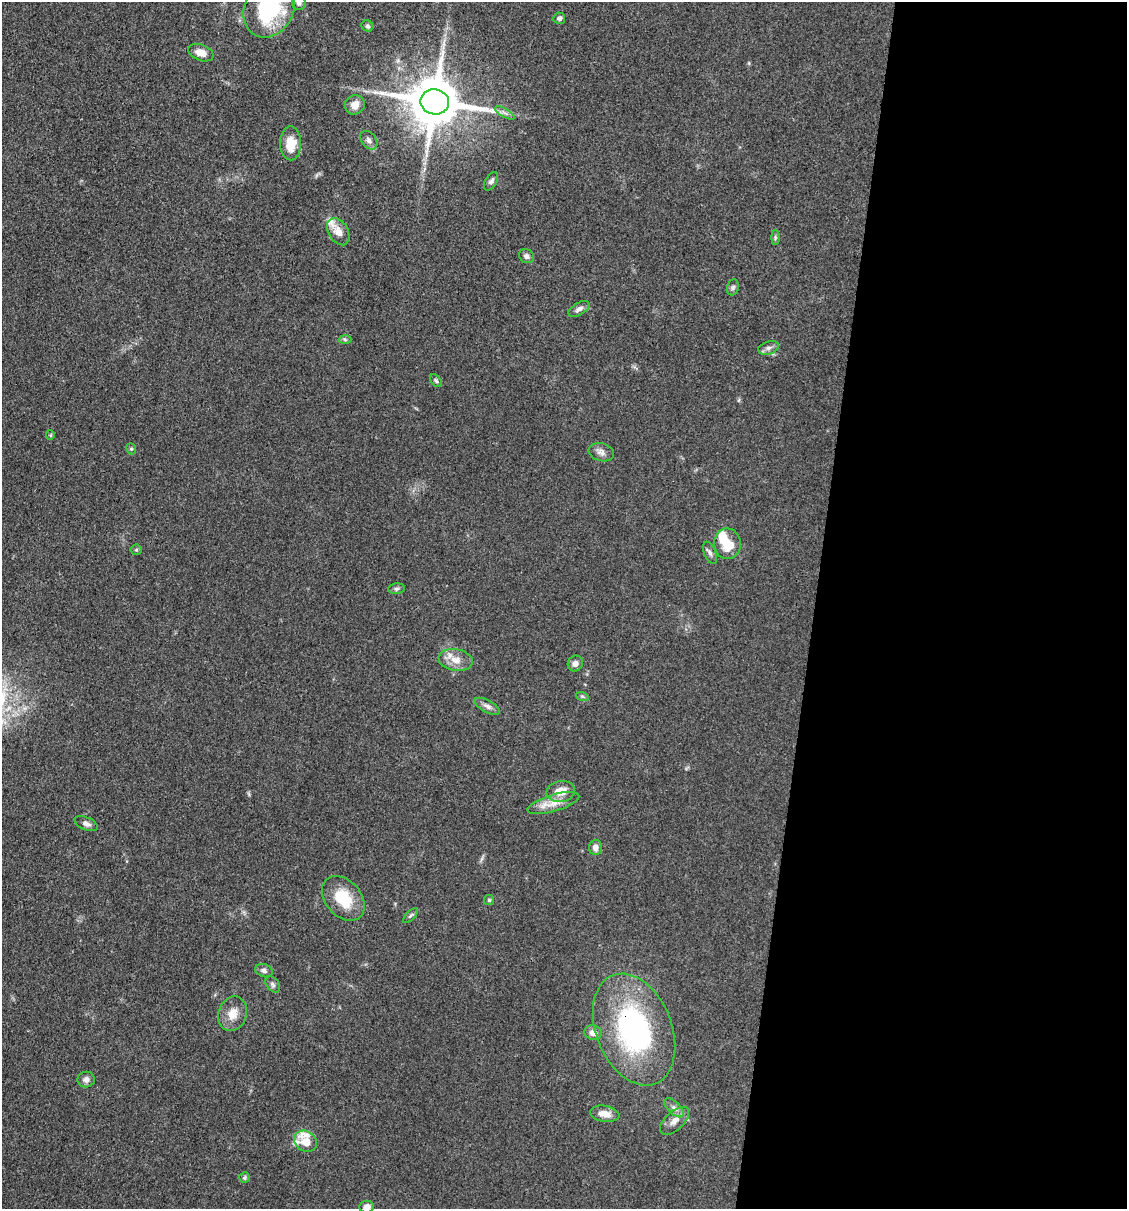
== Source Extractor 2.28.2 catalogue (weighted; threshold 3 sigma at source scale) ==
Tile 12 of 4 x 4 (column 4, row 3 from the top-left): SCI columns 3609-4733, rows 1208-2414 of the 4848 x 4827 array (HDU 1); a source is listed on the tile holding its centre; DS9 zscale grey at full resolution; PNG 1129 x 1211 px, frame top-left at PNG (2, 2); each listed source drawn as its Kron ellipse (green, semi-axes under 4 px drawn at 4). Shown black and unused: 28% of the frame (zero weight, under 3 of 4 exposures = <1% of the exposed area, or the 3 px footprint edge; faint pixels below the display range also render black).
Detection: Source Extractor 2.28.2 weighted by HDU 2 'WHT'; one run over the whole footprint, this tile lists its part. Background 0.0764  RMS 0.0059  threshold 0.0266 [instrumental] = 3 sigma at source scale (4.5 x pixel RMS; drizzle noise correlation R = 1.50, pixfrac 1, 0.05/0.05 arcsec/px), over >= 5 px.
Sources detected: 51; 1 inside a brighter object's white glare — neither listed nor drawn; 1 inside a brighter listed object's ellipse — not listed separately; the other 49 listed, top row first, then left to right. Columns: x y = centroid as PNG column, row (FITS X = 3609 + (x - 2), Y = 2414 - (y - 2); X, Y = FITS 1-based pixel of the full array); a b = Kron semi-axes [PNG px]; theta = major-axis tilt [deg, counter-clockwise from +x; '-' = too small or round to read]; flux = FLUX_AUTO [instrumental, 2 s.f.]
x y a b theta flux
299 3 7 7 - 1.8
269 9 30 24 62 51
559 18 6 5 - 1.8
367 26 6 5 - 1.1
201 53 13 8 -21 5.4
435 102 14 12 -10 3500
355 105 10 9 - 5.7
505 113 11 3 -29 1.7
369 140 10 7 -52 2.5
291 143 17 10 -90 12
491 181 10 5 60 1.9
338 232 14 9 -59 5.8
775 237 7 3 -90 0.86
527 256 8 6 -34 2.1
733 287 8 6 73 1.4
579 309 12 6 30 2.4
345 339 6 4 -2 0.92
769 348 10 6 17 2.3
436 381 7 5 -49 1.1
50 435 5 4 - 0.72
131 449 6 4 -69 0.9
601 452 13 9 -14 3.2
727 544 15 13 -86 14
136 550 5 5 - 0.86
710 553 12 6 -68 2
396 589 8 5 7 1.3
456 660 17 11 -10 6.9
575 663 8 7 - 2.9
582 696 6 4 -19 0.85
487 706 14 6 -29 2.7
561 791 14 10 8 8.4
553 803 27 8 17 7.6
86 824 12 6 -23 2.2
595 847 8 6 87 3.5
343 898 25 18 -49 19
489 900 5 5 - 0.81
410 916 10 4 45 1.2
264 971 9 6 -21 2
273 984 9 6 -51 1.6
233 1014 18 14 72 8.1
634 1030 58 38 -68 120
593 1033 8 7 - 4.2
86 1080 8 8 - 2.6
674 1108 12 6 -45 2.7
605 1114 15 8 -9 6
674 1121 18 9 43 5.1
305 1141 12 10 -34 19
244 1178 5 5 - 1.1
367 1207 7 6 - 3.5
Overlapping masked pixels (flux is a lower limit): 1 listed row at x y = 634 1030
Isophote crosses this tile's border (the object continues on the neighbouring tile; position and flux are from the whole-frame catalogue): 3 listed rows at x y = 299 3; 269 9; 367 1207